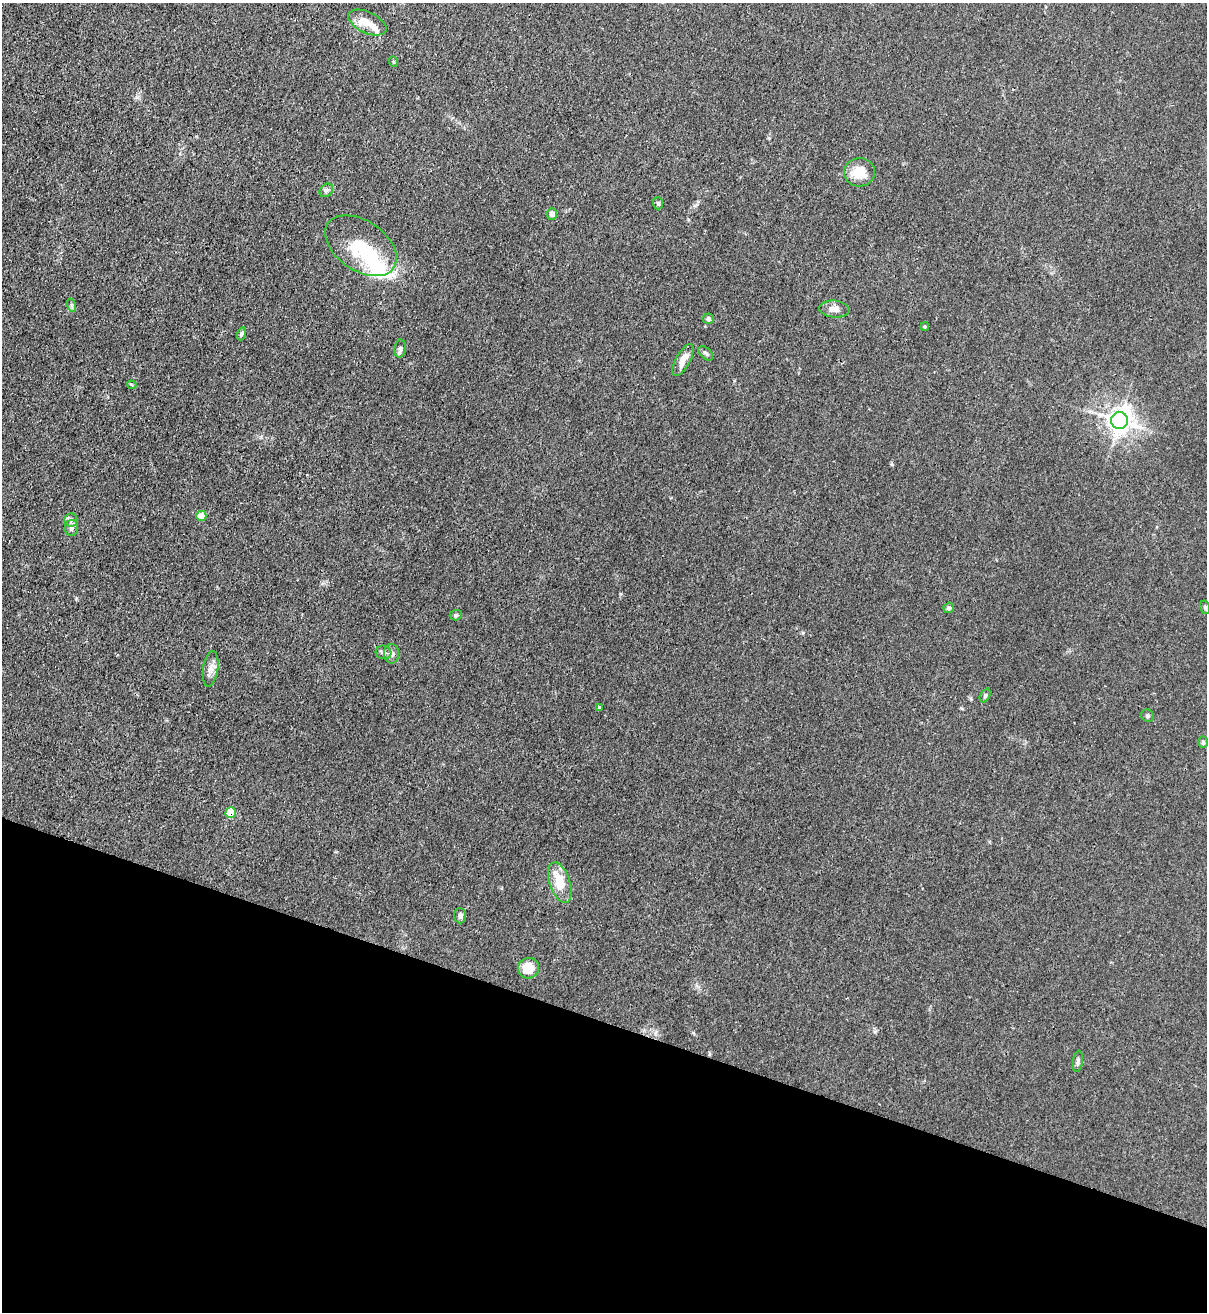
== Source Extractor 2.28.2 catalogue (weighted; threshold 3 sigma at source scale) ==
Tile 15 of 4 x 4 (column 3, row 4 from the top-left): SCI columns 2627-3831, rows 32-1341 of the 5381 x 5304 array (HDU 1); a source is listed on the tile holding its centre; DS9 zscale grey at full resolution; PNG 1209 x 1314 px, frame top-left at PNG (2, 3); each listed source drawn as its Kron ellipse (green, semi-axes under 4 px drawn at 4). Shown black and unused: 22% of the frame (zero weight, under 3 of 4 exposures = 7% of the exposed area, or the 3 px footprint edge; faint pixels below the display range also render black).
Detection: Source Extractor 2.28.2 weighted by HDU 2 'WHT'; one run over the whole footprint, this tile lists its part. Background 0.0241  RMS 0.0029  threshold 0.0129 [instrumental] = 3 sigma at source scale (4.5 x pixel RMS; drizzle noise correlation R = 1.50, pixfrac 1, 0.05/0.05 arcsec/px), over >= 5 px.
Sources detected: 38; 2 inside a brighter object's white glare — neither listed nor drawn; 1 inside a brighter listed object's ellipse — not listed separately; the other 35 listed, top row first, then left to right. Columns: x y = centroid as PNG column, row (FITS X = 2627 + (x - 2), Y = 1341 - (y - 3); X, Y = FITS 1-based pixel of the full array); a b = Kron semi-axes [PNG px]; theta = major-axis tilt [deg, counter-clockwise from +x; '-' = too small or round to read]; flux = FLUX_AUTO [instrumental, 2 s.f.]
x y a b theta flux
367 22 20 10 -25 3.8
394 62 5 3 - 0.29
859 172 15 14 - 5.5
326 190 7 6 - 0.7
658 203 6 5 - 0.48
552 214 6 5 - 1.2
361 246 40 25 -34 15
71 305 7 4 -73 0.53
834 309 15 8 -5 2
708 319 6 5 - 0.58
925 327 4 3 - 0.4
241 334 6 4 71 0.48
400 349 9 5 81 0.84
706 353 9 5 -44 0.64
683 360 18 7 62 3.1
132 385 5 3 - 0.52
1120 420 8 8 - 210
201 516 5 5 - 5.2
71 520 6 6 - 0.78
71 528 8 7 - 0.94
1205 607 7 5 -74 0.46
949 608 5 5 - 0.85
456 615 6 5 - 0.51
384 652 8 7 - 0.82
392 654 9 7 -86 1.2
211 669 18 7 82 1.9
985 695 7 5 64 0.48
599 708 3 3 - 0.4
1148 716 6 6 - 0.53
1203 742 5 5 - 0.43
231 813 5 5 - 8.1
560 883 21 10 -72 7.2
460 916 8 6 -87 0.87
529 968 10 10 - 5.2
1078 1061 11 5 82 0.8
Overlapping masked pixels (flux is a lower limit): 1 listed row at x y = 231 813